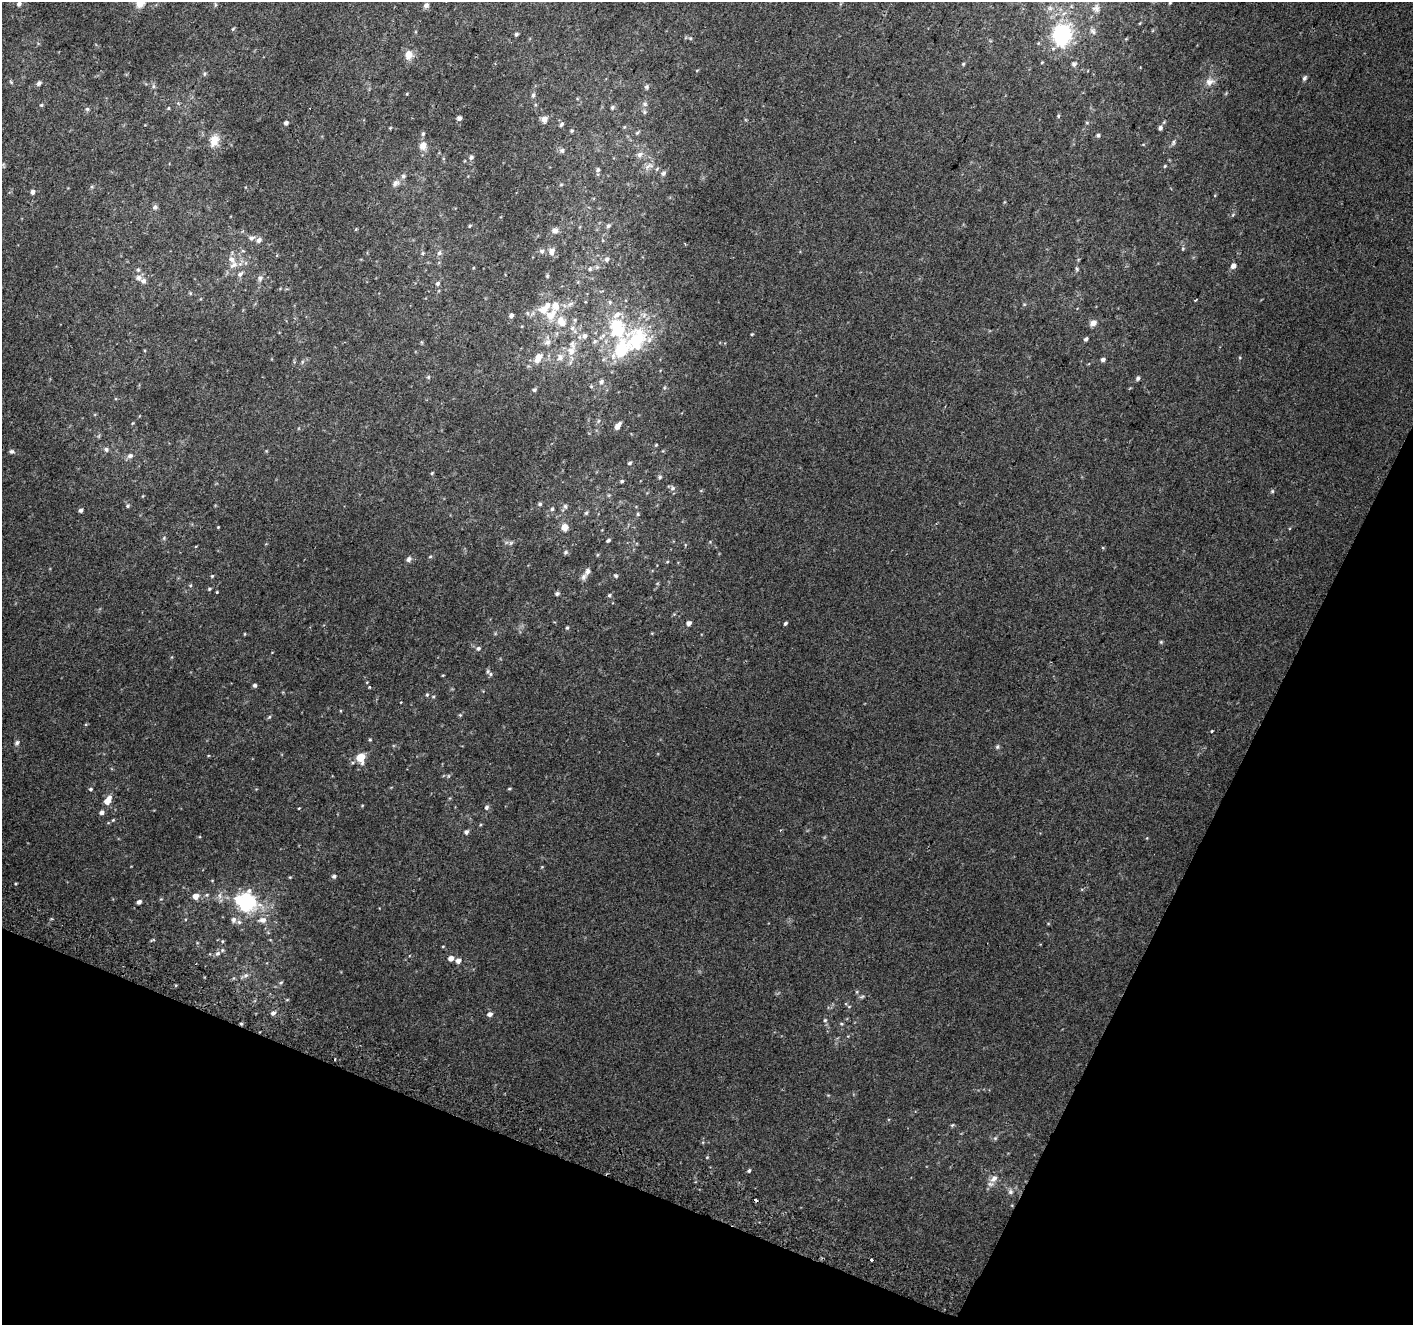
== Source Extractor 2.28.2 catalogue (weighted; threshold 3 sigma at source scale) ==
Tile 15 of 4 x 4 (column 3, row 4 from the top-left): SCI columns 2853-4263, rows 312-1634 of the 5694 x 5850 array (HDU 1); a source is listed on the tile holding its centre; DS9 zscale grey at full resolution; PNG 1415 x 1327 px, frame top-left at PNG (2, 2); no overlay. Shown black and unused: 21% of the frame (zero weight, under 2 of 3 exposures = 2% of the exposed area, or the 3 px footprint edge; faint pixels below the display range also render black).
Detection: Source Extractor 2.28.2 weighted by HDU 2 'WHT'; one run over the whole footprint, this tile lists its part. Background 0.0702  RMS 0.013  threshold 0.0594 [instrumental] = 3 sigma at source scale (4.5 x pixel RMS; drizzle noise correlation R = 1.50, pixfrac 1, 0.0396/0.0396 arcsec/px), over >= 5 px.
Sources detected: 224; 1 too faint to see at this stretch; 2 inside a brighter object's white glare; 2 cosmic-ray / hot-pixel residue — not listed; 20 inside a brighter listed object's ellipse — not listed separately; the other 199 listed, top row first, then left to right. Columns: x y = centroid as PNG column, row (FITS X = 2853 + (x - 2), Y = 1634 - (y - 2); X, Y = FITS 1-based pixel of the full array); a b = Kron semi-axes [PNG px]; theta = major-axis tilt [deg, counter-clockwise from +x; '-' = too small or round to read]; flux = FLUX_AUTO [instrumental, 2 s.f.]
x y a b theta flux
140 3 14 11 -77 15
1170 3 5 4 - 1.4
19 4 5 5 - 3.7
215 5 6 3 72 1.4
426 5 8 6 49 3.9
1096 8 11 10 - 8.5
1064 13 7 4 19 2.9
1140 23 5 3 - 0.99
233 29 5 4 - 1.6
1093 31 10 7 -49 4.4
516 34 5 4 - 2.1
1062 35 12 10 71 190
690 38 5 5 - 1.7
1038 43 5 3 - 1.1
409 55 10 9 - 13
963 64 4 4 - 1.5
1074 64 8 7 - 3.4
697 70 5 3 - 0.95
204 74 6 4 89 1.7
1304 78 6 5 - 3.1
11 82 6 4 -45 1.6
1210 82 13 10 20 9
39 83 5 5 - 3.7
153 86 6 4 -72 2.1
646 87 6 6 - 2.5
407 94 3 3 - 1.1
533 95 8 5 75 2.8
645 104 8 6 -16 3.2
41 105 4 4 - 1.5
612 107 6 5 - 2.7
168 108 4 4 - 1.4
87 109 6 5 - 2.1
644 112 6 5 - 2.2
1058 116 5 4 - 1.6
459 118 5 5 - 3.5
544 119 8 8 - 6.3
286 123 5 4 - 3.5
1087 123 5 3 - 1.3
561 124 8 4 47 2.5
624 127 6 3 71 1.3
1160 128 6 5 - 3.4
572 131 5 5 - 1.8
637 133 6 5 - 1.9
423 134 5 5 - 2.3
1098 135 5 5 - 2.3
214 140 14 10 75 17
1173 142 7 5 72 2.9
423 146 10 9 - 10
562 150 7 7 - 3.6
640 154 10 6 33 5.4
471 157 6 5 - 2.9
649 166 16 7 24 7.2
1165 166 4 4 - 1.4
598 170 6 6 - 2.7
663 173 6 5 - 3.7
396 183 12 8 45 6.3
561 185 6 4 2 1.5
32 192 5 4 - 5.5
155 207 7 6 - 3.4
470 226 5 3 - 1.5
608 226 6 5 - 3
356 229 5 3 - 1.2
555 230 7 6 - 6.7
251 238 8 6 5 4.4
685 244 4 2 - 1.1
243 251 6 3 -18 1.5
542 251 6 6 - 3.6
552 252 10 8 82 7.8
423 253 5 5 - 1.9
439 253 8 6 64 3.8
232 259 11 8 -47 8.4
607 259 7 7 - 3.9
1233 266 7 6 - 5.2
590 269 6 6 - 2.7
1077 269 5 5 - 2
240 274 8 5 45 4.1
547 276 5 4 - 1.5
139 278 9 8 - 6
260 278 10 7 67 4.6
438 283 6 5 - 2.8
190 293 5 5 - 1.4
1196 300 3 3 - 3.4
610 302 5 5 - 2.3
570 304 10 5 23 4.8
1024 304 6 3 -18 1.3
551 315 17 12 42 21
617 315 13 7 32 10
511 316 5 4 - 4.5
561 322 16 12 -55 20
1093 323 9 7 37 7.3
752 334 4 3 - 1.1
584 336 8 7 - 5.7
1086 339 5 4 - 2.8
595 341 8 6 46 3.5
421 342 6 4 -89 1.3
547 342 10 9 - 6.6
622 349 42 24 67 87
571 351 11 11 - 13
560 357 10 9 - 8
538 358 10 6 58 18
1103 359 5 4 - 4
302 362 6 4 72 1.8
571 362 7 4 70 2.5
428 377 5 5 - 1.8
1138 378 6 5 - 2.9
534 390 5 5 - 2.4
598 421 6 4 71 1.9
618 426 8 4 53 9.2
656 445 4 4 - 1.2
106 449 7 6 - 3
12 451 6 5 - 3
130 456 8 6 18 4.4
630 463 5 4 - 2.1
432 473 4 4 - 1.4
660 477 5 5 - 2.1
622 481 5 4 - 2
672 488 7 7 - 3.6
1272 491 6 5 - 1.9
540 504 5 5 - 2
127 506 5 5 - 2.2
565 506 7 5 -73 2.8
552 509 5 5 - 1.9
81 510 4 4 - 3.5
586 513 6 4 72 2.2
638 514 5 4 - 1.6
218 527 4 3 - 0.93
564 527 8 8 - 9.6
164 538 6 5 - 1.9
608 540 5 4 - 2.5
511 543 6 6 - 2.4
566 552 6 5 - 2.5
430 557 5 3 - 1.3
409 559 8 6 51 3.9
667 562 5 3 - 1.3
587 571 9 6 71 4.9
212 576 4 4 - 1.4
616 576 6 5 - 2.1
190 585 5 4 - 1.5
209 589 5 4 - 1.7
217 592 3 3 - 1
557 593 5 4 - 3.1
609 595 5 5 - 2.2
689 623 6 5 - 4.6
785 623 4 3 - 2.2
567 628 5 4 - 1.7
244 634 4 3 - 1.1
1161 642 5 4 - 1.5
478 648 6 6 - 2.9
490 674 8 6 -69 3.4
443 675 4 3 - 0.91
255 685 4 4 - 3.1
369 687 4 3 - 1.1
427 695 5 4 - 1.7
460 715 5 4 - 1.5
269 717 6 4 47 1.8
86 724 5 3 - 1.2
1212 731 3 3 - 1.3
370 740 4 4 - 1.3
17 743 7 6 - 3
997 747 6 5 - 2.1
361 758 8 7 - 22
90 789 5 4 - 1.9
509 789 4 3 - 1.5
108 800 10 6 58 15
486 807 6 6 - 3.2
299 808 3 2 - 0.98
101 812 6 5 - 4
113 820 5 4 - 1.4
781 830 4 2 - 1.2
466 832 5 5 - 3.4
334 876 5 5 - 2.9
290 877 5 3 - 1.2
15 883 3 3 - 1.2
196 896 6 5 - 11
139 902 5 4 - 3.6
246 905 23 18 23 82
262 920 11 7 9 8.1
152 940 7 3 18 1.4
222 941 5 4 - 1.4
218 953 8 6 32 3.5
451 958 5 5 - 7.6
458 961 5 5 - 6.7
245 975 8 6 19 3.6
281 982 5 5 - 1.7
857 992 6 4 -72 1.6
862 997 7 4 20 2.2
849 1007 5 3 - 1.3
273 1013 6 5 - 4.2
490 1014 6 5 - 4.7
825 1020 5 5 - 1.9
241 1024 4 4 - 1.6
841 1024 5 3 - 1.4
952 1125 5 4 - 1.6
995 1138 6 5 - 2.1
707 1157 5 3 - 0.93
749 1170 5 4 - 2.3
994 1178 14 8 41 9.4
1010 1192 7 7 - 4.3
871 1260 3 3 - 2.3
Overlapping masked pixels (flux is a lower limit): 1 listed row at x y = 241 1024
Isophote crosses this tile's border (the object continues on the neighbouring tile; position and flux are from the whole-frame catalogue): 1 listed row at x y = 140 3